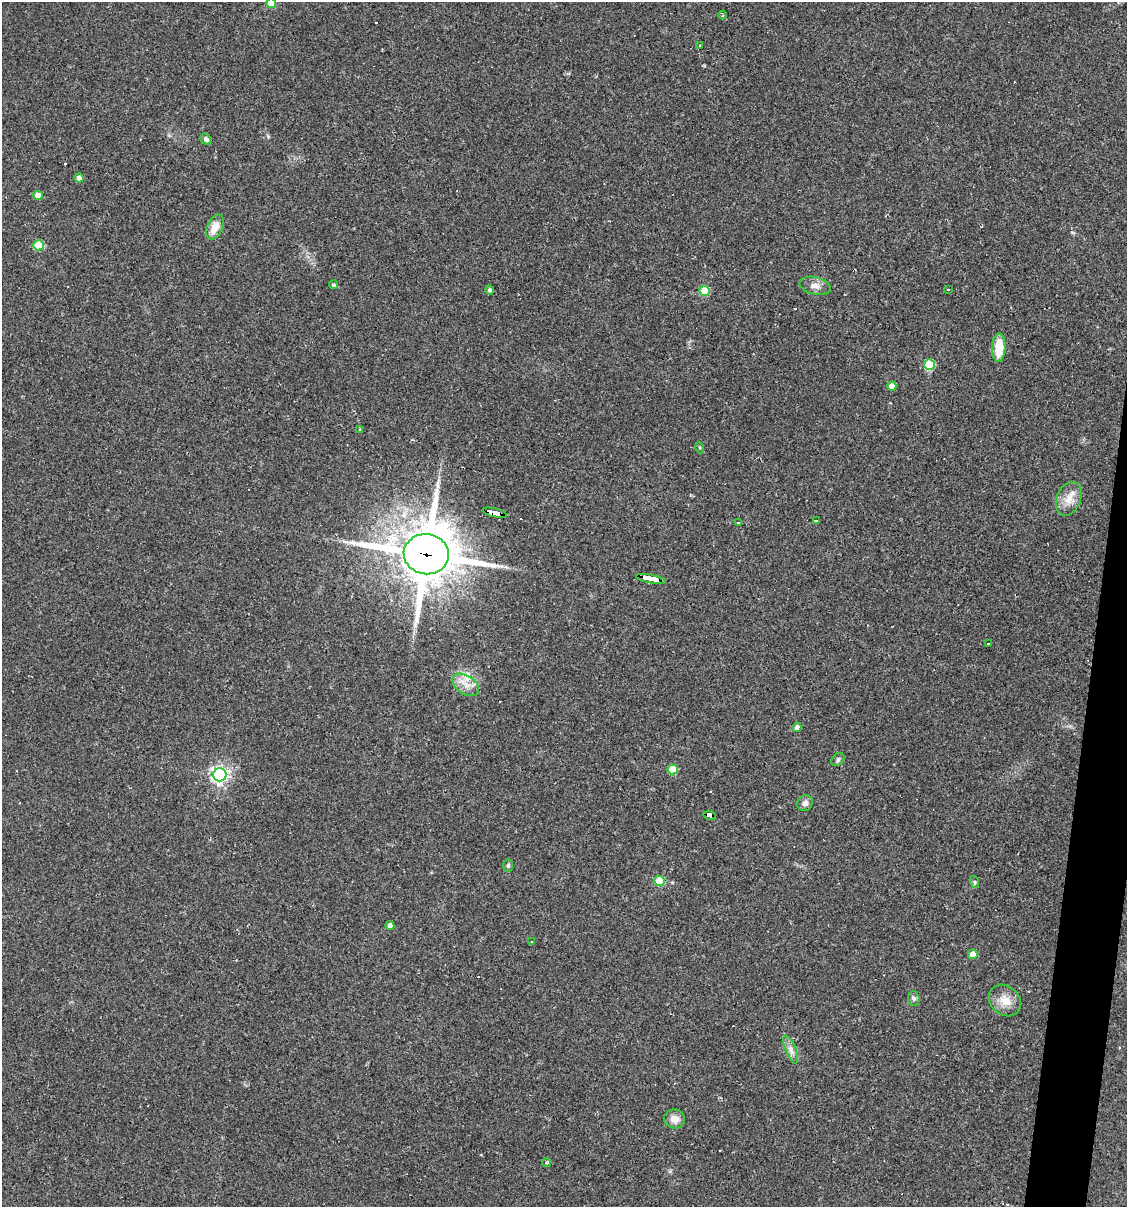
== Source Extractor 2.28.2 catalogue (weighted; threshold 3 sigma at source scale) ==
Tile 10 of 4 x 4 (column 2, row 3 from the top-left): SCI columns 1239-2363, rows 1207-2411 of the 4843 x 4822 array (HDU 1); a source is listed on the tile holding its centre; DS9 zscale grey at full resolution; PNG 1129 x 1209 px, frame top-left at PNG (2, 2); each listed source drawn as its Kron ellipse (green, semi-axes under 4 px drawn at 4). Shown black and unused: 3% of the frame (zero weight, under 2 of 3 exposures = <1% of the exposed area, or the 3 px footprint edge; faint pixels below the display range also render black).
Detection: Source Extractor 2.28.2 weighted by HDU 2 'WHT'; one run over the whole footprint, this tile lists its part. Background 0.0907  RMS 0.006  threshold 0.0272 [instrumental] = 3 sigma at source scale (4.5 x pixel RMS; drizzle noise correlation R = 1.50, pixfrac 1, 0.05/0.05 arcsec/px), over >= 5 px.
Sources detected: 52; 8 cosmic-ray / hot-pixel residue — neither listed nor drawn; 1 inside a brighter listed object's ellipse — not listed separately; the other 43 listed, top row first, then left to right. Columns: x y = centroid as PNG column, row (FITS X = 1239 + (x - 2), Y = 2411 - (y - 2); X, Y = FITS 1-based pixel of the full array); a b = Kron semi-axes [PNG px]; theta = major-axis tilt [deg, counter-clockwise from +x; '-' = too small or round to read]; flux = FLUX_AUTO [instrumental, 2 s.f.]
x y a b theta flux
271 3 5 5 - 12
722 15 4 3 - 0.58
700 46 3 2 - 0.49
206 139 6 5 - 1.9
79 178 4 4 - 3.7
38 195 4 4 - 6.6
215 227 13 8 65 8.4
38 245 5 5 - 21
333 285 4 4 - 1.3
815 286 16 8 -13 4.4
948 289 3 3 - 1.4
490 290 4 4 - 1.5
704 291 5 5 - 26
999 347 14 7 87 14
929 364 5 5 - 31
892 386 4 4 - 5.3
359 430 4 2 - 0.82
700 448 5 4 - 0.81
1069 499 17 12 69 7.5
495 513 13 4 -13 120
816 520 3 3 - 1.4
738 522 3 3 - 1.6
426 554 22 20 -6 3300
651 579 15 3 -11 160
989 644 3 2 - 1.5
466 685 15 9 -34 6.4
797 727 4 4 - 2.9
838 760 7 5 46 1.6
673 769 5 5 - 20
220 775 6 6 - 230
805 803 8 7 - 2.9
709 815 6 3 -9 44
508 866 6 5 - 0.98
660 881 5 5 - 20
975 882 6 4 -71 0.84
390 925 4 4 - 3.9
532 941 2 2 - 0.35
973 954 5 5 - 9.6
914 999 7 5 -87 1.4
1005 1000 17 14 -44 8.6
791 1050 15 5 -67 3.1
674 1119 10 9 - 5.2
547 1163 4 4 - 1.1
Overlapping masked pixels (flux is a lower limit): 4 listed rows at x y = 495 513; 426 554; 651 579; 709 815
Isophote crosses this tile's border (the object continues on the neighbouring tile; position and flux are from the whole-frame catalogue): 1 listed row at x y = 271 3